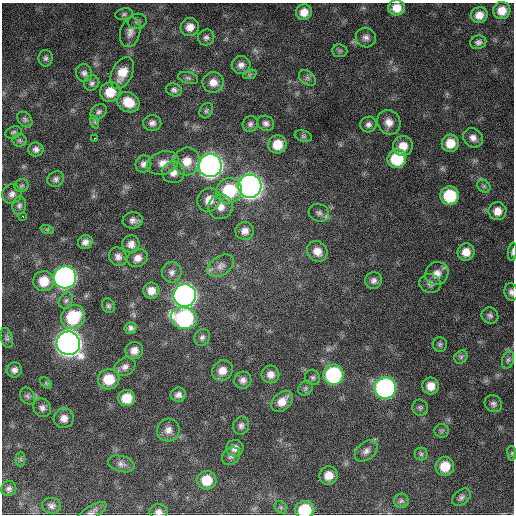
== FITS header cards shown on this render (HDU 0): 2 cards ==
NAXIS1  =                  512 / Axis length
NAXIS2  =                  512 / Axis length

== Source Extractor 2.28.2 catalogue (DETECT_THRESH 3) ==
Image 512 x 512 px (HDU 0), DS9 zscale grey, 1 PNG px = 1 image px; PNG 516 x 516 px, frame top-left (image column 1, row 512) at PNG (2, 3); each listed source drawn as its Kron ellipse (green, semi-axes under 4 px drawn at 4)
Background 854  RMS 25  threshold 74.2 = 3 sigma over >= 5 px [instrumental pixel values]
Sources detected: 135; all 135 listed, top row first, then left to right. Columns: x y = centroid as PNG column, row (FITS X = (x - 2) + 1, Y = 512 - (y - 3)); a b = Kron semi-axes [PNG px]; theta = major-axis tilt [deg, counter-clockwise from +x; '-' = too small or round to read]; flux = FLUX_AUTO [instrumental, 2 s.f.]
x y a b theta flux
397 8 8 7 - 2.0e+04
502 10 9 8 - 1.9e+04
304 12 8 8 - 1.7e+04
124 14 9 5 11 4.2e+03
479 15 8 8 - 1.6e+04
137 21 9 7 15 5.1e+03
190 27 9 9 - 1.4e+04
130 32 15 10 76 1.2e+04
206 37 8 8 - 5.5e+03
366 38 10 9 - 8.8e+03
478 42 8 7 - 5.8e+03
340 51 7 6 - 3.8e+03
46 58 8 7 - 4.7e+03
241 65 9 9 - 8.8e+03
84 73 9 8 - 6.3e+03
122 73 17 10 65 2.9e+04
250 74 7 4 19 3.2e+03
188 78 10 6 -15 4.3e+03
307 78 9 6 -40 5.6e+03
213 82 10 10 - 1.5e+04
92 83 8 7 - 5.1e+03
174 90 8 6 -21 5.4e+03
110 92 10 9 - 3.3e+04
128 102 11 9 -29 3.2e+04
206 111 8 6 59 3.8e+03
99 112 9 7 39 4.8e+03
25 120 9 6 -48 4.7e+03
95 122 7 4 -72 2.7e+03
389 122 12 11 - 1.6e+04
152 123 9 8 - 7.2e+03
266 123 8 7 - 6.5e+03
250 124 8 7 - 5.2e+03
368 125 8 7 - 6.4e+03
14 133 8 5 18 3.7e+03
303 136 9 5 -18 3.4e+03
95 138 3 2 - 2.7e+03
473 138 10 9 - 1.0e+04
19 140 7 6 - 3.8e+03
450 143 9 8 - 2.6e+04
277 144 9 9 - 3.0e+04
403 146 10 9 - 2.2e+04
36 149 7 7 - 6.6e+03
397 159 9 9 - 7.6e+04
187 161 14 13 - 2.6e+04
163 163 16 11 18 1.8e+04
143 164 8 7 - 7.4e+03
210 166 11 11 - 1.5e+06
173 172 11 11 - 1.4e+04
56 179 8 7 - 5.6e+03
22 186 7 6 - 3.6e+03
250 186 11 11 - 1.6e+06
484 186 7 6 - 3.9e+03
229 191 13 12 - 8.7e+04
12 194 10 9 - 8.7e+03
450 196 9 9 - 7.5e+04
209 200 12 11 - 2.1e+04
19 205 9 7 79 5.2e+03
221 207 12 12 - 1.7e+04
497 211 9 9 - 1.6e+04
319 213 10 8 -24 7.0e+03
23 217 3 2 - 1.2e+04
133 220 10 8 8 7.4e+03
47 229 7 4 -18 2.7e+03
245 231 9 8 - 1.1e+04
85 242 7 7 - 8.4e+03
131 244 9 8 - 1.1e+04
317 251 11 9 -50 1.6e+04
466 252 8 8 - 1.8e+04
512 252 9 3 85 4.1e+03
118 257 10 8 -53 8.9e+03
138 258 10 9 - 1.2e+04
221 266 14 9 34 1.2e+04
172 272 10 10 - 8.5e+03
437 274 12 11 - 1.5e+04
65 277 11 11 - 8.3e+05
374 280 8 8 - 7.0e+03
44 281 10 10 - 3.2e+04
430 284 11 9 -15 7.8e+03
151 291 8 8 - 1.6e+04
511 292 9 6 -79 6.3e+03
185 296 11 11 - 1.3e+06
66 300 8 6 58 4.9e+03
108 306 7 6 - 3.9e+03
490 316 9 8 - 5.4e+03
73 317 13 11 46 8.2e+04
184 318 13 10 -14 2.4e+05
131 328 6 6 - 5.1e+03
202 337 8 7 - 5.5e+03
7 338 10 6 -76 5.1e+03
68 343 12 11 - 1.9e+06
440 344 7 7 - 3.8e+03
134 350 9 8 - 1.3e+04
461 357 7 6 - 4.3e+03
508 360 9 5 70 4.3e+03
125 367 11 8 27 8.8e+03
14 370 8 7 - 7.7e+03
222 371 11 9 38 1.7e+04
270 374 9 9 - 1.2e+04
333 375 10 10 - 1.7e+05
313 377 8 7 - 4.5e+03
109 379 10 10 - 4.1e+04
243 380 9 8 - 7.6e+03
46 383 7 4 -46 2.7e+03
431 386 8 8 - 1.7e+04
305 388 8 6 48 4.1e+03
385 388 11 11 - 4.7e+05
178 395 8 7 - 7.5e+03
28 396 9 7 -56 5.1e+03
127 398 8 8 - 3.1e+04
282 401 12 8 45 1.8e+04
493 404 9 8 - 6.0e+03
42 408 10 8 -54 7.4e+03
420 408 8 7 - 4.2e+03
64 418 10 9 - 1.2e+04
241 426 9 8 - 6.4e+03
168 430 11 11 - 1.2e+04
442 431 7 6 - 3.5e+03
235 448 8 8 - 1.0e+04
366 451 13 8 42 9.4e+03
512 453 7 4 -83 2.6e+03
421 454 6 6 - 3.7e+03
231 456 10 8 43 6.6e+03
21 459 7 4 -90 3.2e+03
121 464 13 8 -15 7.9e+03
445 466 9 9 - 3.1e+04
329 475 9 9 - 1.9e+04
207 480 10 9 - 3.4e+04
9 489 7 7 - 5.4e+03
461 497 10 7 40 6.1e+03
401 501 7 7 - 4.4e+03
51 506 9 8 - 6.6e+03
281 507 7 5 -45 3.5e+03
305 510 10 8 8 6.5e+04
92 512 16 6 31 6.4e+03
158 512 9 7 -2 8.1e+03
At the frame edge (FLAGS 8, measured only in part): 5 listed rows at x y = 512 252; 511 292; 305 510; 92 512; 158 512